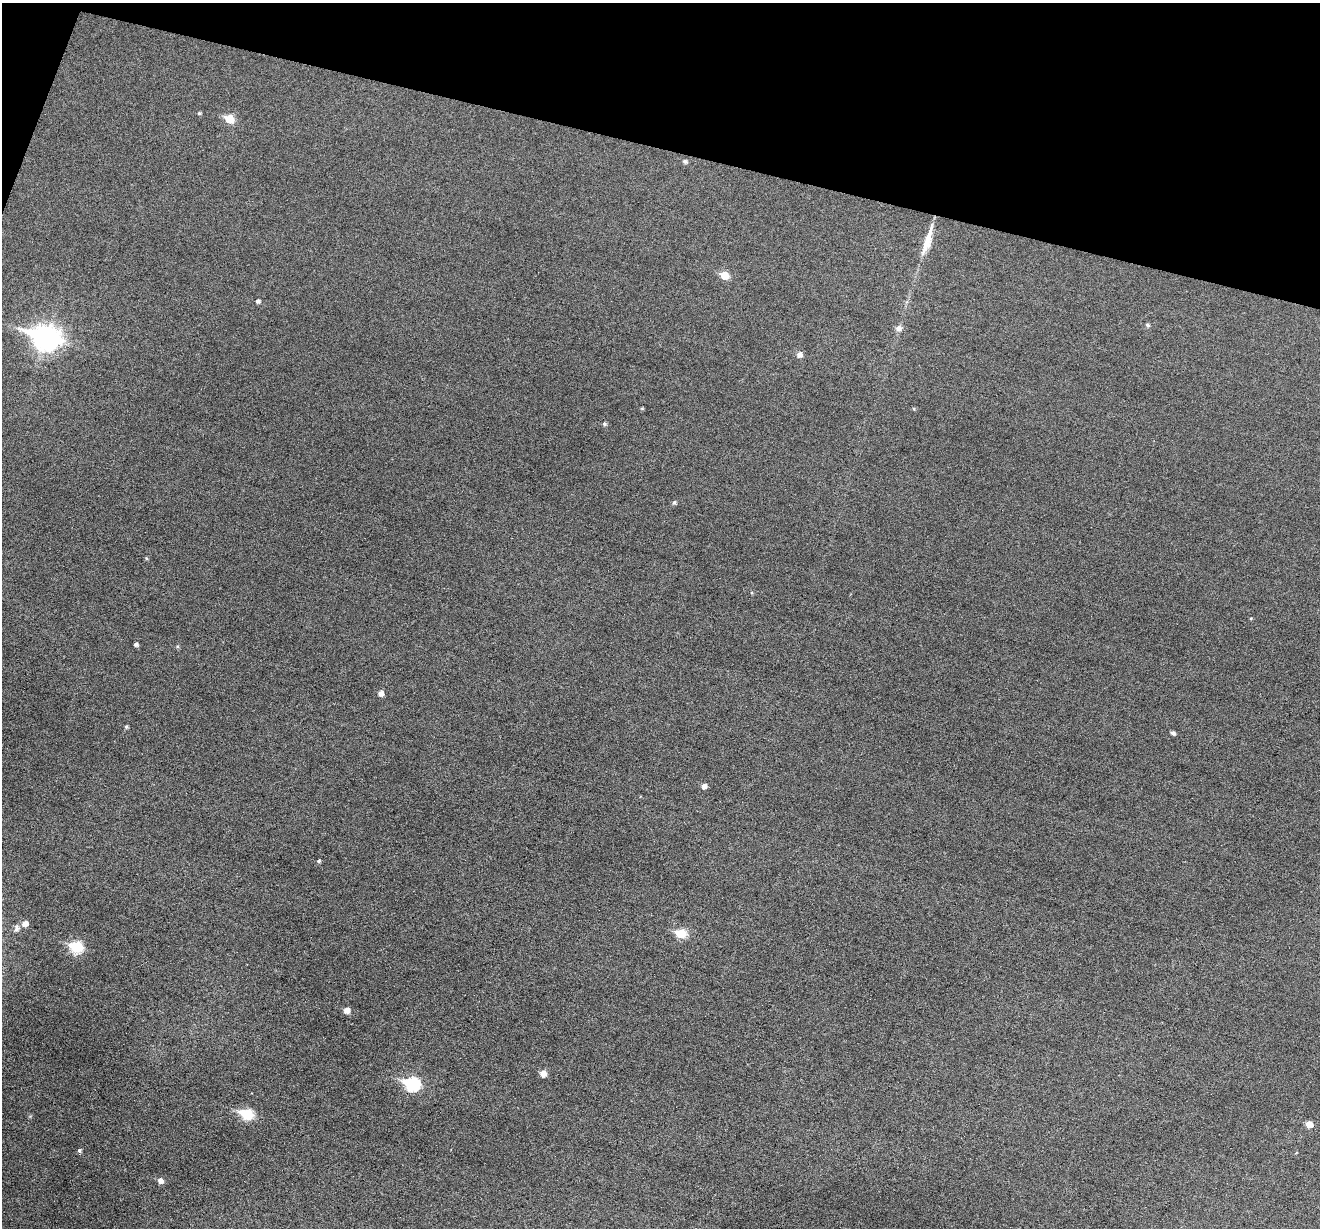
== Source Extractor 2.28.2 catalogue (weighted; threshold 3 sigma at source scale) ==
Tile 2 of 4 x 4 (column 2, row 1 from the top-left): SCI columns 1319-2636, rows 3811-5036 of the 5274 x 5294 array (HDU 1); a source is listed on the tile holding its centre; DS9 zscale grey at full resolution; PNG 1322 x 1230 px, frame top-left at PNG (2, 3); no overlay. Shown black and unused: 12% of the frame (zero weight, under 3 of 6 exposures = <1% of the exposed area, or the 3 px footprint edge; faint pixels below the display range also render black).
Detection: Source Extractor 2.28.2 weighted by HDU 2 'WHT'; one run over the whole footprint, this tile lists its part. Background 0.0483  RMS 0.0059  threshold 0.0241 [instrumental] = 3 sigma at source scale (4.09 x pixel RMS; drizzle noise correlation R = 1.36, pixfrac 0.8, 0.05/0.05 arcsec/px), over >= 5 px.
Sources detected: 32; all 32 listed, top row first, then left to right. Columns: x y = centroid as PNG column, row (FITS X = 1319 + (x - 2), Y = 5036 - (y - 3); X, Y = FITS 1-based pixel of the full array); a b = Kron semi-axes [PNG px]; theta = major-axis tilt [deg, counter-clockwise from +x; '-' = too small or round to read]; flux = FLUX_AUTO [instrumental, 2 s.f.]
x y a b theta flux
199 113 4 4 - 0.77
229 119 6 6 - 14
685 161 5 4 - 1.4
927 240 40 8 73 11
725 275 6 6 - 9.7
258 301 5 5 - 1.5
1147 325 5 5 - 1
898 328 8 7 - 2.6
46 338 13 9 -17 440
799 355 6 6 - 2.5
914 409 5 3 - 0.5
605 424 5 4 - 0.93
674 502 5 5 - 1.1
1251 618 5 3 - 0.49
136 644 4 4 - 1.3
177 646 6 4 69 0.74
381 693 5 5 - 3.2
126 727 4 4 - 0.9
1173 733 4 4 - 1.5
704 786 5 5 - 2.5
319 861 4 4 - 0.89
25 923 5 5 - 3.6
16 928 9 5 76 1.6
681 934 7 5 -11 21
76 947 7 6 - 39
347 1010 6 5 - 4.1
543 1073 6 5 - 4.5
412 1084 8 7 - 72
247 1114 8 6 -16 31
1309 1124 6 5 - 5.6
79 1151 5 4 - 1.2
160 1181 6 5 - 2.9